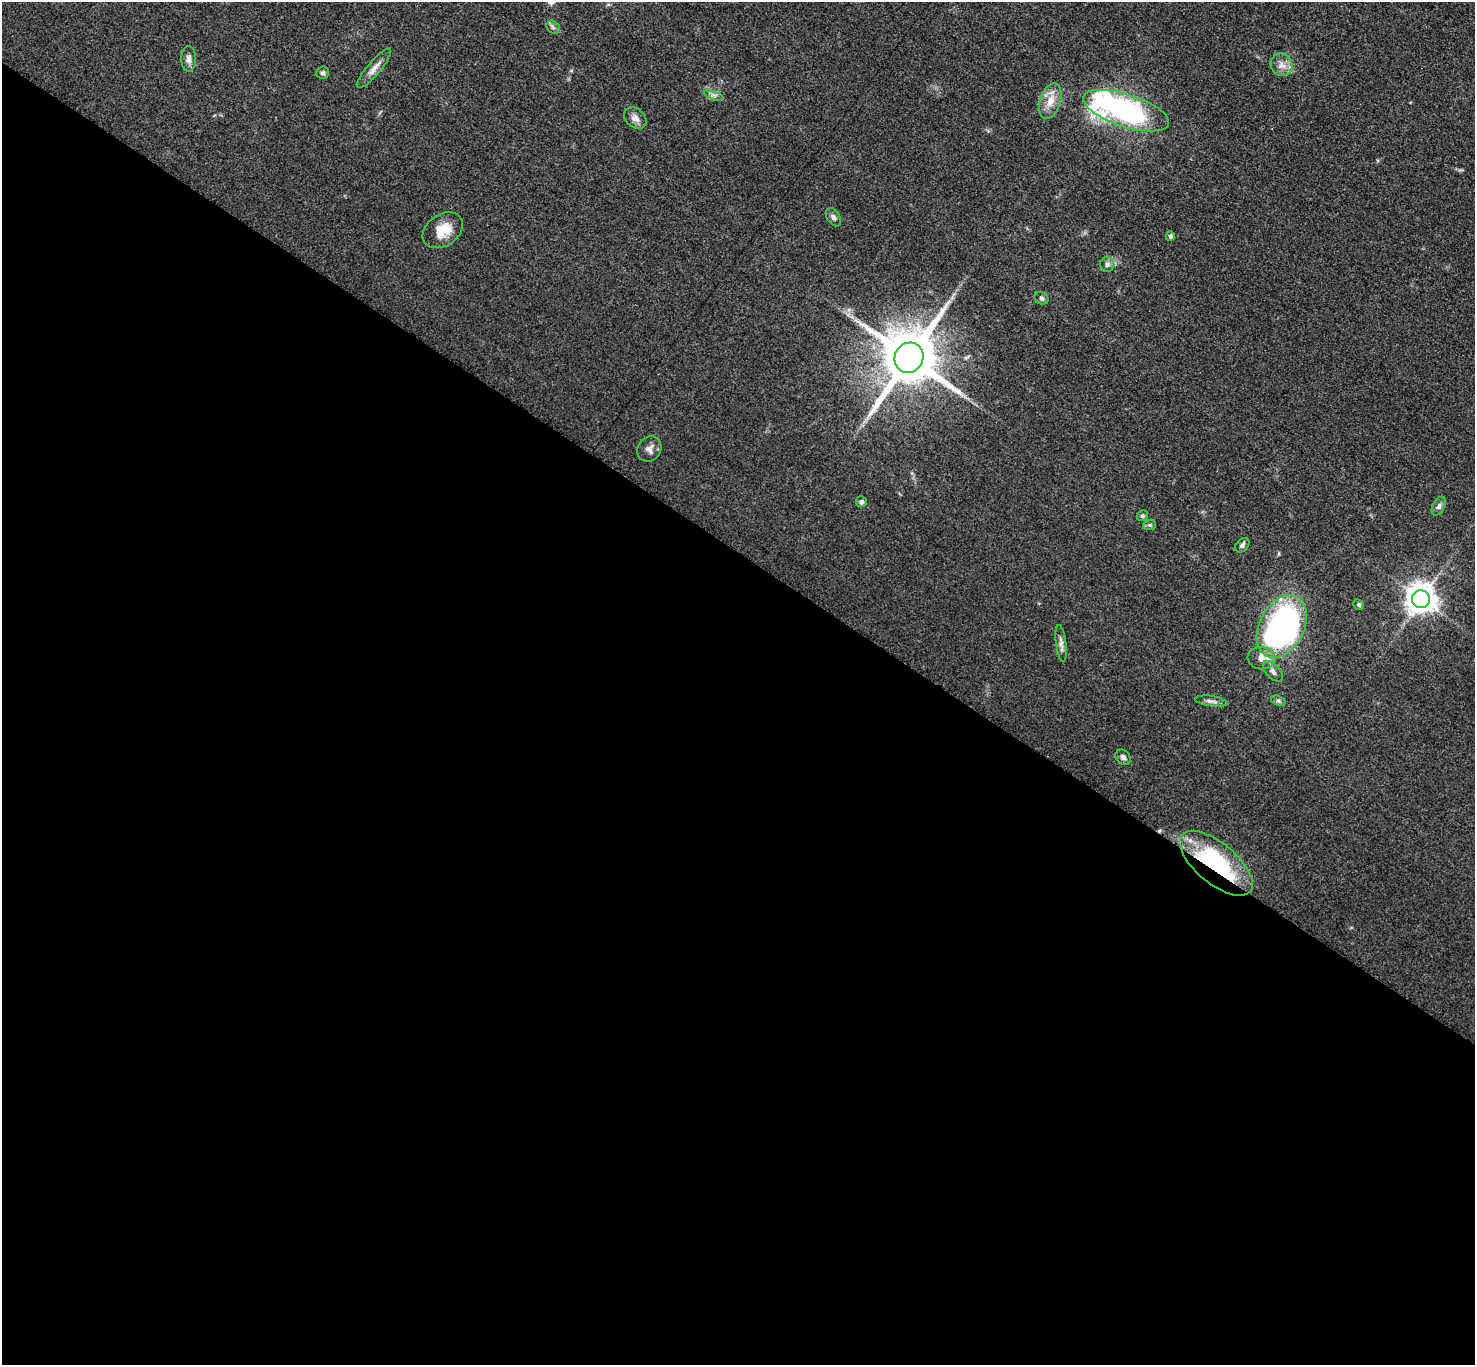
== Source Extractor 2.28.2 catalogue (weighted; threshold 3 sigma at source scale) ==
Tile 14 of 4 x 4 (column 2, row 4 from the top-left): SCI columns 1485-2957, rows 163-1525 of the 5911 x 5917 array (HDU 1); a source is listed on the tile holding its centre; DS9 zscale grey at full resolution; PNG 1477 x 1367 px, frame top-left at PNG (2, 2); each listed source drawn as its Kron ellipse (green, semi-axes under 4 px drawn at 4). Shown black and unused: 60% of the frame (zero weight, under 3 of 5 exposures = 1% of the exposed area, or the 3 px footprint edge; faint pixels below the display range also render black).
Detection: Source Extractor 2.28.2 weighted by HDU 2 'WHT'; one run over the whole footprint, this tile lists its part. Background 0.0531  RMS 0.0058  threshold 0.026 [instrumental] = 3 sigma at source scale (4.5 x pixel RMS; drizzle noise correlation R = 1.50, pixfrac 1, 0.05/0.05 arcsec/px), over >= 5 px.
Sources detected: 34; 2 inside a brighter object's white glare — neither listed nor drawn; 1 inside a brighter listed object's ellipse — not listed separately; the other 31 listed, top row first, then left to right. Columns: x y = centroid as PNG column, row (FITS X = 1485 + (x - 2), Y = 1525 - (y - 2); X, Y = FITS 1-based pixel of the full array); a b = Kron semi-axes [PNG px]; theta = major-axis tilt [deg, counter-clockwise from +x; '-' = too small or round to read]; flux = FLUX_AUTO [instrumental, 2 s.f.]
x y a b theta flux
553 27 7 6 - 1.3
189 59 13 7 -89 2.7
1282 65 11 10 - 4.4
374 68 25 6 50 4.4
322 73 6 6 - 1.3
714 95 10 3 -21 1.3
1050 101 18 10 72 7.4
1126 111 45 16 -18 120
635 118 12 9 -40 3.3
833 217 10 6 -58 1.7
443 230 22 15 34 12
1170 236 5 4 - 1.5
1107 265 7 7 - 1.9
1041 298 7 5 -29 1.3
909 358 15 14 - 4200
649 449 13 11 53 3.4
861 502 5 5 - 1.7
1439 506 10 6 61 1.9
1142 516 6 5 - 1
1150 525 6 5 - 0.97
1242 545 8 6 45 1.6
1421 599 9 9 - 810
1359 605 6 5 - 1
1282 626 33 22 62 160
1061 643 18 5 -83 2.6
1262 658 14 11 -5 6
1273 671 12 6 -45 2.5
1211 701 16 5 -8 2.3
1278 701 7 5 -19 1.2
1123 757 8 6 -45 1.7
1216 863 44 20 -40 65
Overlapping masked pixels (flux is a lower limit): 1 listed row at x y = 1216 863